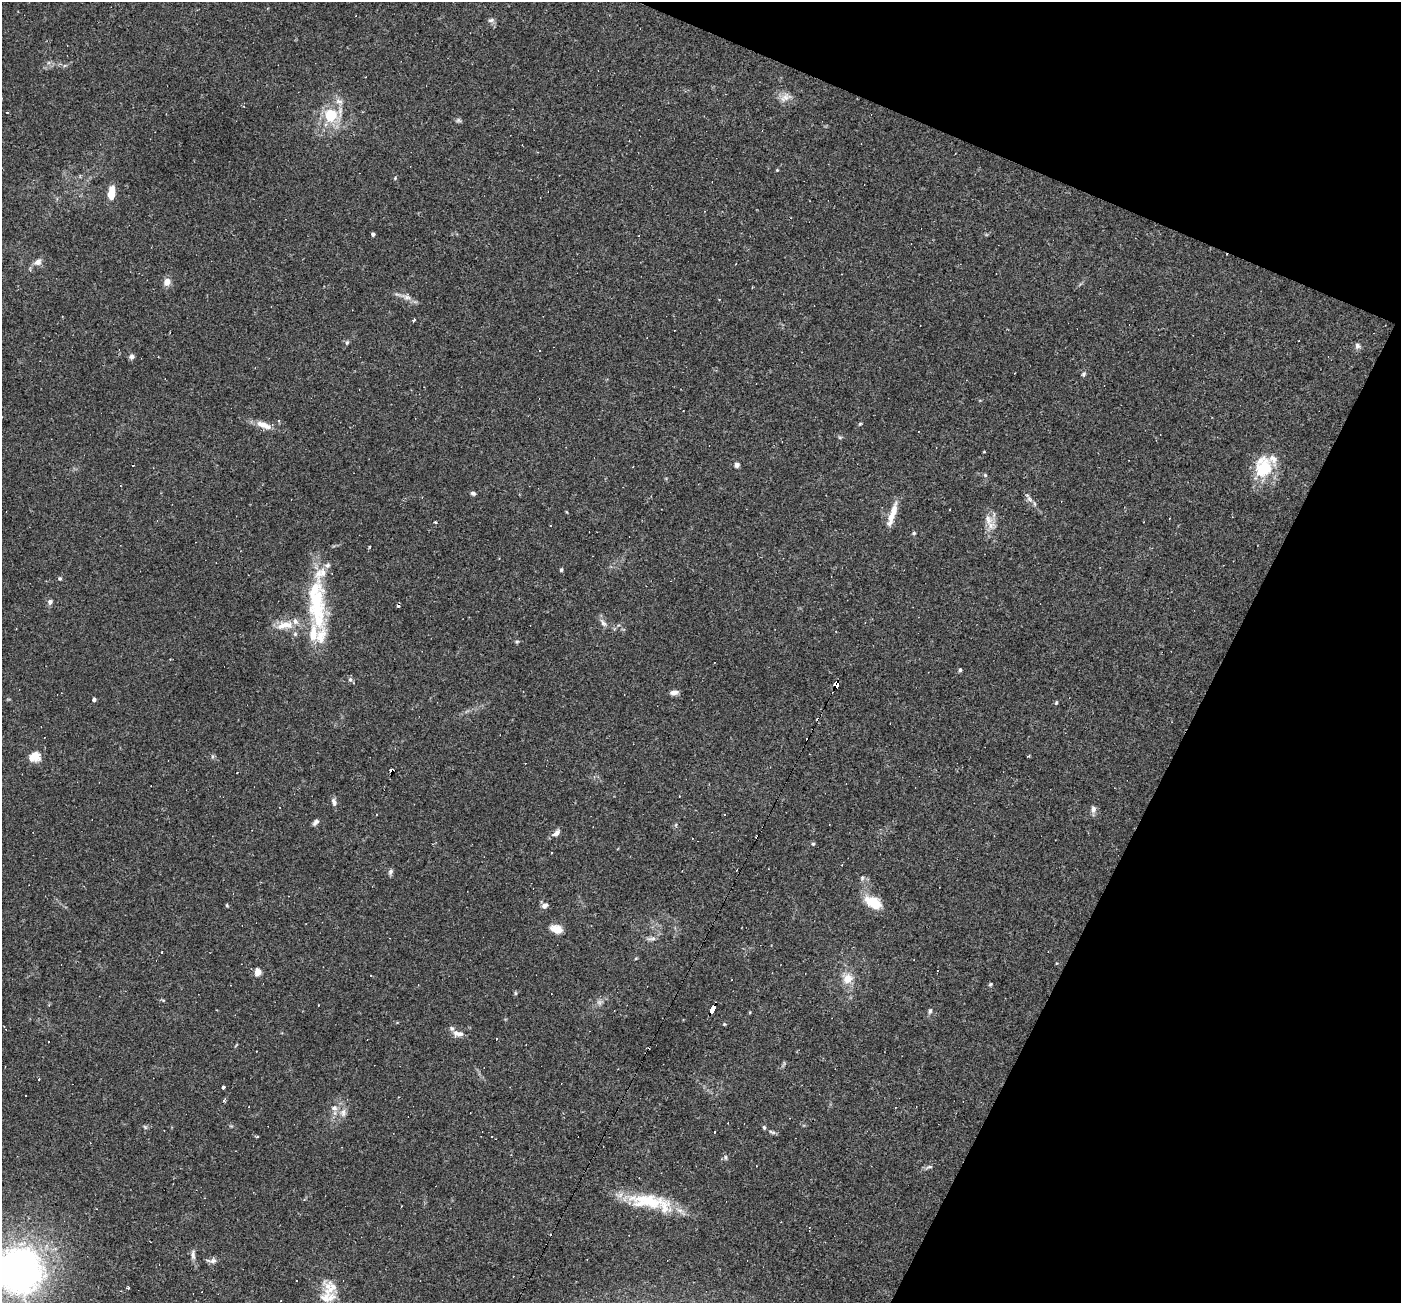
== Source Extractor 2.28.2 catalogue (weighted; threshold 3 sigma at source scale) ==
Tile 8 of 4 x 4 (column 4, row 2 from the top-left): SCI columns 4199-5597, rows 2873-4173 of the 5597 x 5610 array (HDU 1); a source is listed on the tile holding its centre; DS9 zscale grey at full resolution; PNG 1403 x 1305 px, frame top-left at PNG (2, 2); no overlay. Shown black and unused: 21% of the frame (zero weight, under 2 of 3 exposures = <1% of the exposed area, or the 3 px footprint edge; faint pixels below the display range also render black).
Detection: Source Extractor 2.28.2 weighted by HDU 2 'WHT'; one run over the whole footprint, this tile lists its part. Background 0.0261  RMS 0.0043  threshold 0.0194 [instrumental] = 3 sigma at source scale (4.5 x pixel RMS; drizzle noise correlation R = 1.50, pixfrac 1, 0.05/0.05 arcsec/px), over >= 5 px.
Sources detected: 122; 13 cosmic-ray / hot-pixel residue — not listed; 13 inside a brighter listed object's ellipse — not listed separately; the other 96 listed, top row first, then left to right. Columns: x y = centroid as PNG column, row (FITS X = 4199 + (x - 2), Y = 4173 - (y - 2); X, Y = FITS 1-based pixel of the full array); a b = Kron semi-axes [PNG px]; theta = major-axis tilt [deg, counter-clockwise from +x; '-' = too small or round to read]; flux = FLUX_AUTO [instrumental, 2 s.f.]
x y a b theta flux
491 20 9 5 10 1.1
785 97 18 8 25 3.4
339 101 12 7 -25 2.3
331 115 6 5 - 33
458 120 7 6 - 0.87
777 170 4 4 - 0.38
395 178 5 4 - 0.45
111 194 11 6 85 9.1
373 234 4 4 - 1.4
38 262 10 7 32 2.4
167 282 10 8 66 2.8
407 297 13 7 -15 2.7
719 299 4 2 - 0.25
413 320 3 3 - 1.1
347 343 6 5 - 0.73
1357 346 8 6 -73 1.4
132 356 8 6 -88 1.2
1083 374 6 5 - 0.78
860 424 5 3 - 0.46
263 425 22 8 -20 4.8
840 437 6 4 18 0.53
133 465 2 2 - 0.3
737 465 7 6 - 1.3
1263 469 28 21 67 18
985 475 5 5 - 0.62
473 493 6 4 -16 0.98
1029 499 14 6 -63 2
893 513 27 7 72 6.9
988 519 17 11 -72 4.7
435 522 3 3 - 0.43
914 533 4 4 - 0.65
561 570 5 3 - 0.57
60 578 5 5 - 0.64
50 602 6 5 - 1.4
398 605 4 3 - 1.4
317 607 69 23 -88 36
603 623 14 6 -52 1.9
285 625 27 10 9 7.3
295 634 7 6 - 0.98
517 641 6 4 1 0.56
960 670 4 4 - 0.81
350 679 7 6 - 1.1
837 685 6 4 64 110
674 692 10 5 6 1.9
94 700 4 3 - 1.4
1056 703 5 4 - 0.51
1028 756 4 2 - 0.41
34 757 14 11 17 5.5
391 770 4 4 - 2.9
334 802 10 6 -76 1.6
1093 809 10 7 86 1.8
376 814 3 2 - 0.34
316 822 8 5 47 1.3
676 825 6 3 -73 0.52
556 833 12 6 34 2.2
813 844 5 4 - 0.54
551 853 2 2 - 0.36
390 872 8 6 59 1.2
862 878 6 5 - 0.91
873 903 20 11 -29 11
227 905 5 4 - 0.49
544 906 8 6 42 1.9
556 929 16 10 -17 4.2
652 938 15 5 7 1.5
162 952 3 3 - 0.5
914 959 3 2 - 0.27
258 972 5 4 - 9.8
371 975 3 2 - 0.32
847 978 11 11 - 5.9
990 984 5 4 - 0.56
515 993 6 4 -89 0.53
599 1002 8 6 6 1.4
318 1005 3 2 - 0.43
713 1009 8 4 62 54
930 1011 8 5 81 0.97
724 1024 5 4 - 0.45
456 1033 10 8 -58 2.3
496 1039 3 2 - 0.34
39 1079 3 2 - 0.65
223 1087 3 3 - 1.4
25 1095 3 2 - 0.45
224 1100 3 3 - 0.79
334 1108 9 8 - 2.3
343 1113 12 9 82 2.7
145 1127 7 4 -45 0.62
715 1132 3 2 - 0.51
772 1132 11 4 -19 0.98
257 1137 3 3 - 0.54
725 1157 7 5 89 0.89
929 1167 13 4 16 1.2
647 1201 59 18 -6 23
193 1254 14 5 -86 1.8
212 1261 14 5 1 1.8
19 1270 47 45 -59 190
127 1288 3 3 - 0.75
332 1288 30 14 46 7
Overlapping masked pixels (flux is a lower limit): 4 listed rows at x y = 398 605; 837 685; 391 770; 713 1009
Isophote crosses this tile's border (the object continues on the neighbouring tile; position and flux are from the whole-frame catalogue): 1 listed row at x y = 19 1270